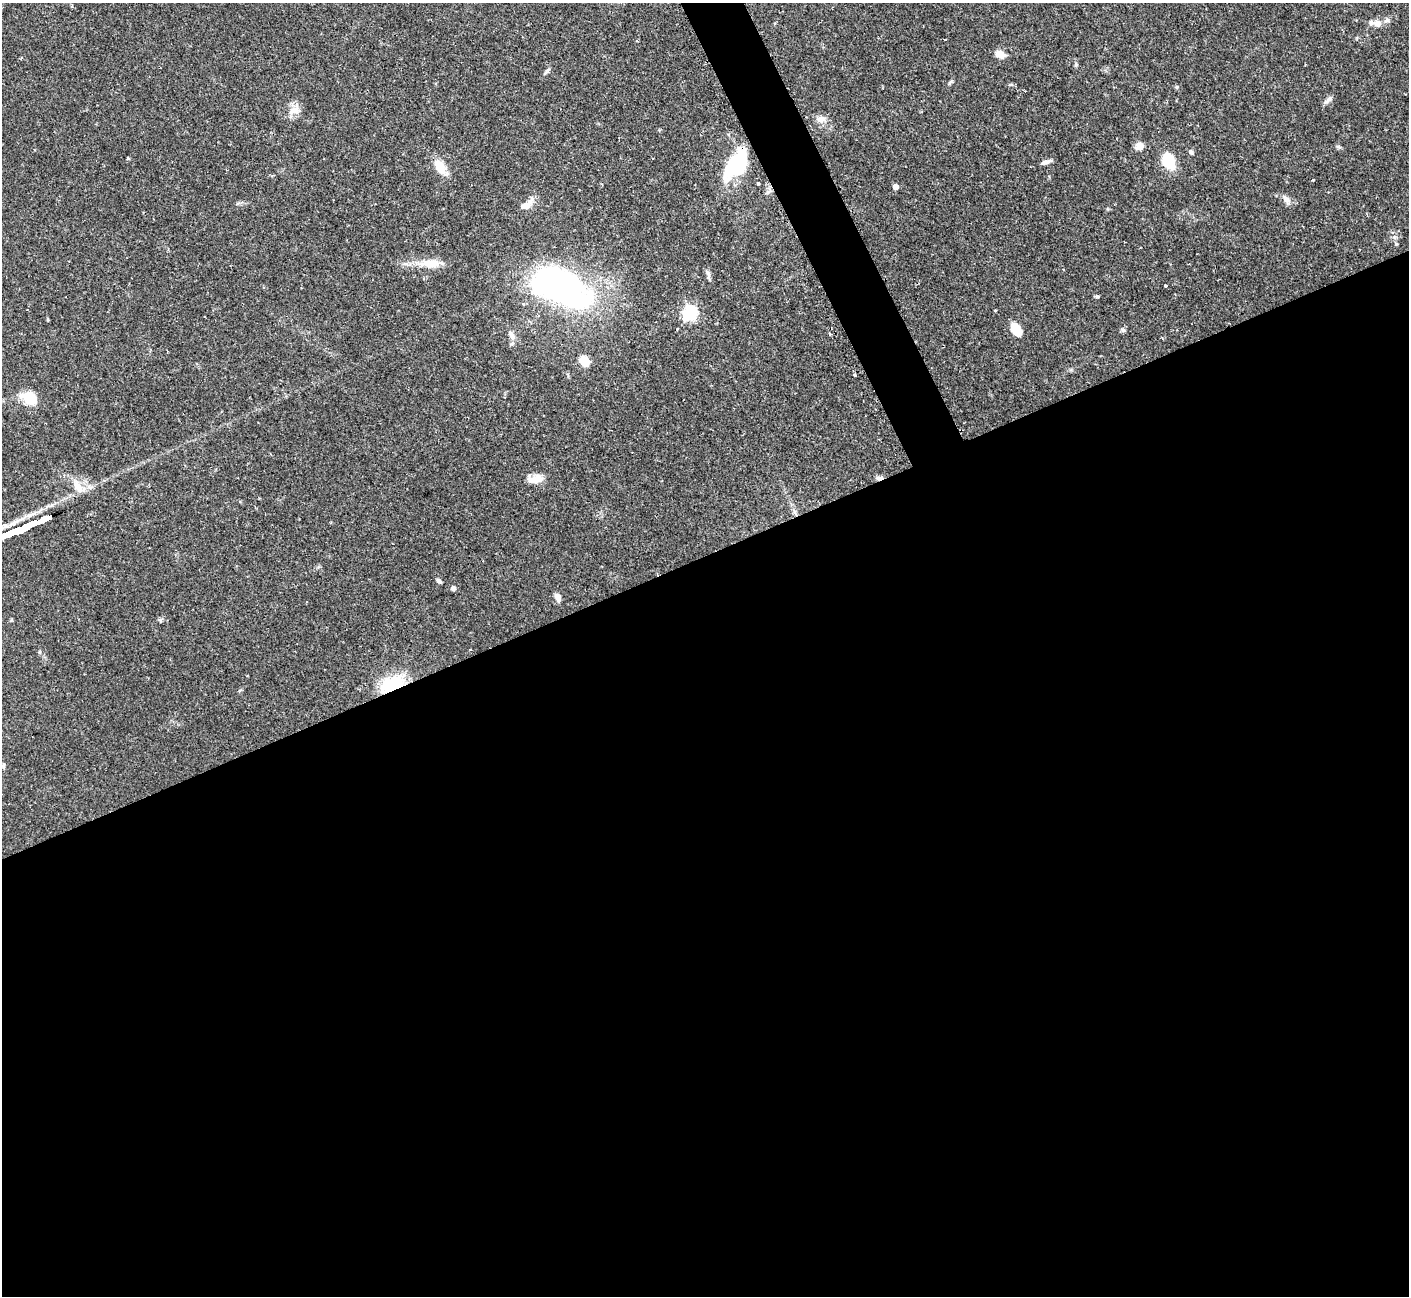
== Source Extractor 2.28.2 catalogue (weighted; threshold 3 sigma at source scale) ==
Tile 15 of 4 x 4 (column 3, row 4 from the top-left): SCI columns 2830-4236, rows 172-1465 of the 5652 x 5640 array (HDU 1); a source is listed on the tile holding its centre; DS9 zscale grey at full resolution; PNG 1411 x 1298 px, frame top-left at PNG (2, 3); no overlay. Shown black and unused: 59% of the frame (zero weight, under 2 of 3 exposures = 2% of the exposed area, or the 3 px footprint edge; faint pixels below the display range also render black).
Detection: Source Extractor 2.28.2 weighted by HDU 2 'WHT'; one run over the whole footprint, this tile lists its part. Background 0.135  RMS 0.005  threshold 0.0227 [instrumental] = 3 sigma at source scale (4.5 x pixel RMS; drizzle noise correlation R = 1.50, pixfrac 1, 0.05/0.05 arcsec/px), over >= 5 px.
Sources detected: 43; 2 inside a brighter listed object's ellipse — not listed separately; the other 41 listed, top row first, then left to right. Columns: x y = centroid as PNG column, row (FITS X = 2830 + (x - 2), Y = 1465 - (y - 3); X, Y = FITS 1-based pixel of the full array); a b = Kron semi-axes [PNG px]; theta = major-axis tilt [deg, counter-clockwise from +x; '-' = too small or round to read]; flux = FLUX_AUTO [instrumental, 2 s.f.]
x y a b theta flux
1387 20 8 6 16 1.4
1377 23 9 8 - 3.1
1000 54 11 7 -21 4.5
1076 64 6 5 - 0.7
950 82 7 4 45 0.86
1328 100 13 5 42 1.8
294 110 18 10 11 4.8
821 119 12 9 5 3.3
1139 146 10 9 - 3.1
1191 152 8 5 -51 1.1
1046 162 14 4 15 1.9
1168 162 20 13 -47 10
736 164 30 16 54 40
440 167 17 11 -62 7.8
1313 180 2 2 - 0.4
758 183 3 3 - 0.82
895 187 5 4 - 2.7
1286 199 12 7 -42 2.5
526 205 21 8 40 4.5
430 263 27 10 -1 8.7
708 275 11 5 -74 1.5
560 285 61 33 -26 160
1166 286 3 3 - 0.88
1097 296 5 4 - 0.62
995 310 3 2 - 0.69
690 313 7 6 - 84
677 329 3 3 - 0.59
1016 329 15 9 -56 7.7
830 334 5 3 - 0.47
512 335 15 7 -62 2.9
584 361 9 8 - 7.7
855 375 4 3 - 0.87
29 398 12 9 -30 16
879 478 10 5 3 1.5
536 479 18 9 10 5.3
78 486 20 10 -57 6.2
439 581 6 4 -39 1.3
453 588 6 6 - 1.3
558 597 9 6 -65 2.8
392 684 28 15 24 22
3 765 7 3 88 0.78
Overlapping masked pixels (flux is a lower limit): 3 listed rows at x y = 736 164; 879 478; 392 684
Unlisted compact peaks at least as high as the median listed source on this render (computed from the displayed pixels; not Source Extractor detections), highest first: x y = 1123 330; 1396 244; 1338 146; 160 620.